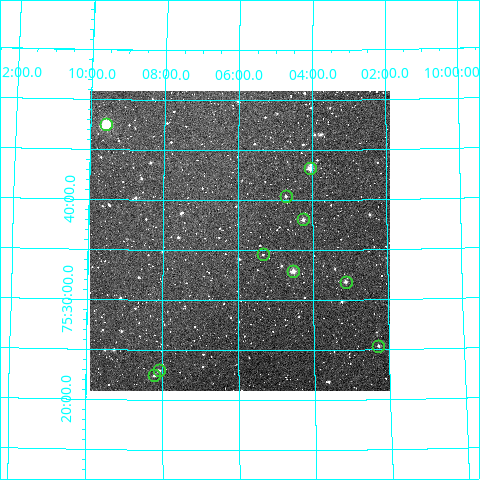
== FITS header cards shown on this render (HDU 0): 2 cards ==
NAXIS1  =                  300
NAXIS2  =                  300

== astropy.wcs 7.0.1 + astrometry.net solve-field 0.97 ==
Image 300 x 300 px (HDU 0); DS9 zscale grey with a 90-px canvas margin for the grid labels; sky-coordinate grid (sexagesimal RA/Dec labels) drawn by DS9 from the SOLVED WCS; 10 Tycho-2 reference stars matched to detected sources circled (green)
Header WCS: RA---TAN/DEC--TAN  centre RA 10:05:57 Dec +75:36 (151.49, +75.60 deg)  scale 6 arcsec/px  FOV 30.0' x 30.0'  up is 0 deg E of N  parity normal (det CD < 0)
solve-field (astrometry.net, Tycho-2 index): VERIFIED the header's WCS against the Tycho-2 star catalogue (verified at 2 index scales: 6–10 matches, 0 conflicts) and refined it, rather than solving blind
Solved WCS: RA---TAN-SIP/DEC--TAN-SIP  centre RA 10:05:57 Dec +75:36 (151.49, +75.60 deg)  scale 5.99 arcsec/px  FOV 29.9' x 30.0'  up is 0 deg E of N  parity normal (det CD < 0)
The solver's refit moves the header's centre by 1.3 arcsec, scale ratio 0.998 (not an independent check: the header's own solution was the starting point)
Tycho-2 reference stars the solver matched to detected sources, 10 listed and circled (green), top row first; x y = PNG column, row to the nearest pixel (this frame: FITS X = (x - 90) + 1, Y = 300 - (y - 91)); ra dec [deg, ICRS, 3 dp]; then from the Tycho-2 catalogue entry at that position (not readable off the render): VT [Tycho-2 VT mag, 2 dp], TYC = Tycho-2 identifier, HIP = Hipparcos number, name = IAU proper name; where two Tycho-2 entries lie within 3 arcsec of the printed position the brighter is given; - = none
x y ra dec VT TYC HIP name
106 124 152.397 +75.792 9.08 4542-2570-1 - -
310 168 151.015 +75.720 10.95 4542-276-1 - -
286 196 151.180 +75.673 12.04 4542-349-1 - -
303 219 151.064 +75.634 11.58 4542-407-1 - -
263 254 151.335 +75.577 13.01 4542-476-1 - -
293 271 151.131 +75.548 11.15 4542-514-1 - -
346 282 150.781 +75.530 12.22 4542-674-1 - -
378 346 150.570 +75.423 12.68 4542-1365-1 - -
159 370 152.022 +75.382 11.94 4542-551-1 - -
154 375 152.054 +75.375 12.68 4542-528-1 - -